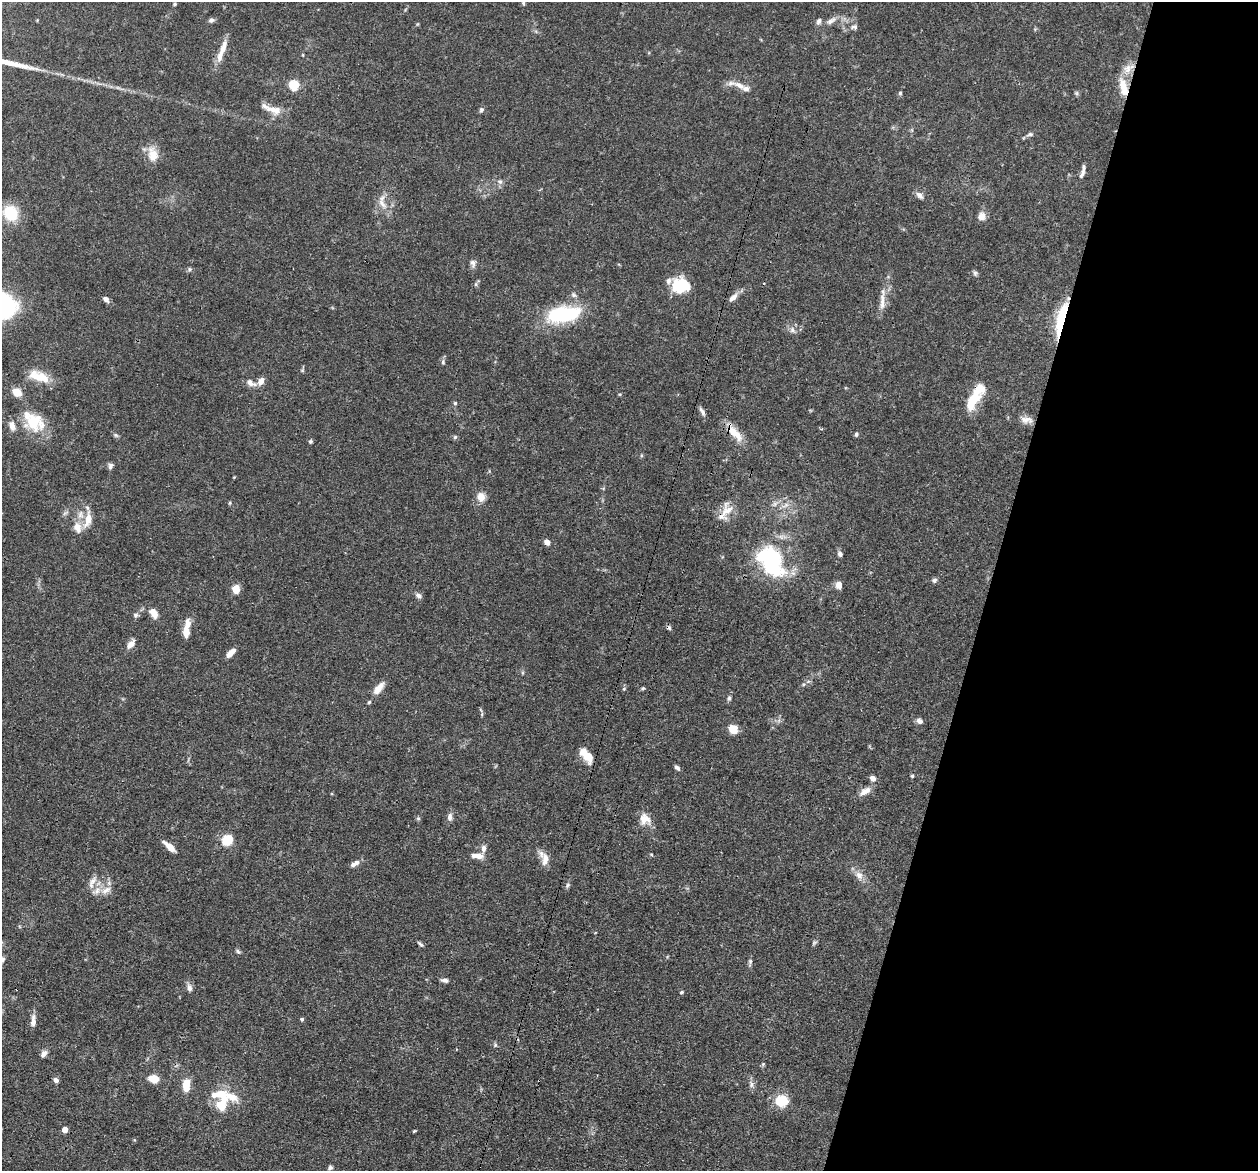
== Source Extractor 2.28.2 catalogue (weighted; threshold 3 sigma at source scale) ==
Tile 8 of 4 x 4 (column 4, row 2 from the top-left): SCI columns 3804-5059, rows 2623-3791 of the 5095 x 5122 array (HDU 1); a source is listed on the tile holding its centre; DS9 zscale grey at full resolution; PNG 1260 x 1173 px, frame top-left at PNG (2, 2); no overlay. Shown black and unused: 21% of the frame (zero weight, under 3 of 4 exposures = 5% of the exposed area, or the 3 px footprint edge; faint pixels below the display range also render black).
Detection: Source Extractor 2.28.2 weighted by HDU 2 'WHT'; one run over the whole footprint, this tile lists its part. Background 0.0639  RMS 0.0032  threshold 0.0146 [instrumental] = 3 sigma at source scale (4.5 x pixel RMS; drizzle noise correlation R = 1.50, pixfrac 1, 0.05/0.05 arcsec/px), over >= 5 px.
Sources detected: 142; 2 inside a brighter object's white glare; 2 cosmic-ray / hot-pixel residue — not listed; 21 inside a brighter listed object's ellipse — not listed separately; the other 117 listed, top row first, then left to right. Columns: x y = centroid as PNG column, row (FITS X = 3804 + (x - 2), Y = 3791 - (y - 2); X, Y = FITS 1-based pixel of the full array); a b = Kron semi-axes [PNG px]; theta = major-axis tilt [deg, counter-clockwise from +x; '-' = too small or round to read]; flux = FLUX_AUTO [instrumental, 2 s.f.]
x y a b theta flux
523 3 6 4 -62 0.47
175 4 5 4 - 0.45
211 20 7 5 26 0.89
819 21 8 6 66 0.92
831 21 17 7 32 2.1
854 27 10 6 2 1
223 48 23 8 75 3.6
303 55 5 3 - 0.26
294 85 5 5 - 18
740 85 18 7 -28 2.5
1123 86 22 11 -79 5.1
900 93 5 5 - 0.48
1077 93 7 4 -89 0.51
274 110 24 10 -10 4.1
481 110 6 5 - 0.73
1030 134 10 5 13 0.8
153 154 19 13 -77 4.6
1084 168 13 4 87 0.92
500 182 8 6 -53 1
919 195 11 6 -44 1.4
382 204 16 7 -61 2.7
10 213 10 9 - 17
981 216 9 8 - 2.3
473 263 10 6 -70 1.2
190 269 6 5 - 0.56
975 273 7 6 - 0.68
476 284 6 4 72 0.51
682 285 18 17 - 9.9
733 297 15 7 42 1.9
106 299 7 5 -41 1.4
882 302 29 7 88 3.1
563 314 44 19 9 22
1061 320 34 7 77 19
792 330 8 7 - 1.3
443 362 7 5 89 0.68
39 376 27 11 -20 6.9
261 381 9 6 61 2.4
251 383 14 7 -28 2
17 392 7 6 - 6.6
972 401 26 13 58 8.1
455 403 5 5 - 0.47
702 411 12 5 -62 1.2
1026 420 18 8 -7 2.4
34 421 30 20 -37 12
732 431 17 12 -53 4.6
856 434 5 5 - 0.59
116 435 7 5 -44 0.6
455 437 5 5 - 0.55
310 441 5 4 - 0.61
110 466 8 6 73 0.87
481 497 8 7 - 4.2
230 503 5 4 - 0.37
727 511 21 11 30 4.3
88 519 22 9 75 4.1
77 527 16 11 -71 3.3
547 542 6 5 - 1.8
840 554 6 6 - 0.97
771 560 27 18 -66 36
934 580 7 6 - 0.8
839 585 8 7 - 2.1
236 589 7 6 - 4.8
418 595 8 6 -23 1.1
154 613 11 7 -57 3.3
136 615 7 6 - 0.77
186 632 12 7 90 3.4
131 644 10 6 50 2.4
231 653 11 5 46 2.4
808 681 7 4 2 0.57
379 688 20 8 50 3.1
643 688 5 4 - 0.41
624 689 5 5 - 0.46
729 698 7 5 90 0.72
482 714 6 3 72 0.39
919 721 8 7 - 1.2
733 729 7 7 - 5.8
586 756 18 9 -51 4.8
677 768 7 5 -40 0.79
912 776 4 4 - 0.39
873 778 7 6 - 1.5
865 791 17 8 32 2.5
450 817 9 6 84 1.4
418 818 6 4 -1 0.44
643 819 19 12 -77 3.4
227 840 10 9 - 8.1
170 847 14 5 -42 3.8
483 848 10 6 88 1.4
651 854 5 3 - 0.33
479 856 9 7 -4 2.5
545 859 17 9 85 3.2
356 862 10 7 51 1.3
859 875 12 9 -63 2.3
93 881 17 7 51 2.1
568 885 8 5 51 0.68
106 890 16 7 30 2.6
815 943 7 4 45 0.54
420 944 8 4 -37 0.61
238 952 8 5 -49 0.61
2 960 9 6 70 1
750 961 7 5 90 0.66
445 980 9 5 -11 1.1
189 988 10 6 -78 1.4
682 992 5 4 - 0.44
302 1019 4 4 - 0.53
33 1021 17 6 87 1.9
495 1045 6 5 - 0.53
44 1053 9 6 50 1.4
763 1064 6 4 47 0.42
154 1079 7 6 - 7.3
56 1080 6 5 - 1.2
751 1084 10 6 -88 1.2
186 1085 14 7 86 5.7
214 1095 9 8 - 1.9
782 1100 11 10 - 9.5
221 1105 14 11 63 6.4
65 1129 4 4 - 3.4
414 1131 5 3 - 0.31
330 1168 6 5 - 0.77
Overlapping masked pixels (flux is a lower limit): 3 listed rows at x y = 1123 86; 1061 320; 732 431
Isophote crosses this tile's border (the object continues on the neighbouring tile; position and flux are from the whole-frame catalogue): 1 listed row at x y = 2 960